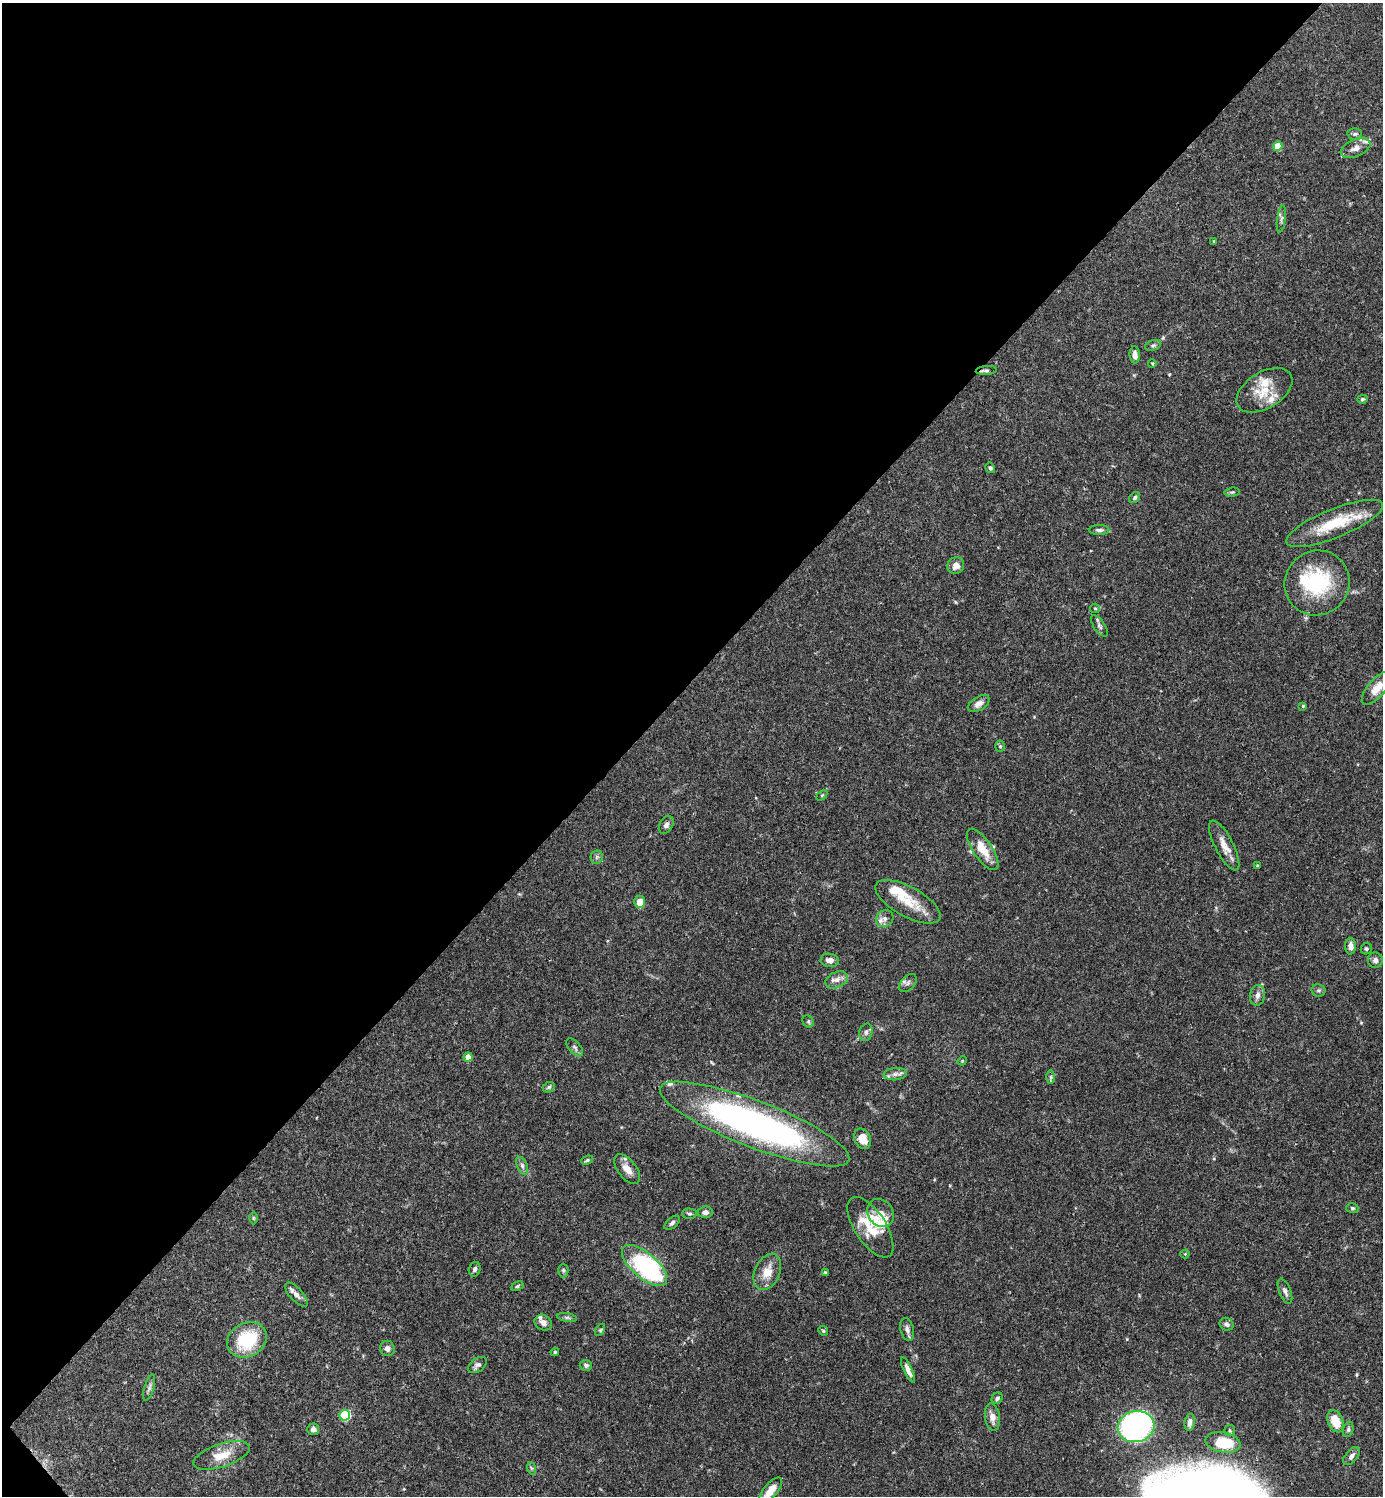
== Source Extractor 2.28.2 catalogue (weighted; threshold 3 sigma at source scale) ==
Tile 5 of 4 x 4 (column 1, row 2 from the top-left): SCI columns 300-1680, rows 2991-4484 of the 5982 x 5983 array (HDU 1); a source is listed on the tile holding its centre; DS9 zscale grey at full resolution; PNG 1385 x 1498 px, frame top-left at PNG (2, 3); each listed source drawn as its Kron ellipse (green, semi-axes under 4 px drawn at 4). Shown black and unused: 46% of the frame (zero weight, under 3 of 4 exposures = <1% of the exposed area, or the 3 px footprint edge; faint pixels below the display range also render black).
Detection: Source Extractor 2.28.2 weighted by HDU 2 'WHT'; one run over the whole footprint, this tile lists its part. Background 0.0643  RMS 0.0032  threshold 0.0143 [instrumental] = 3 sigma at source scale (4.5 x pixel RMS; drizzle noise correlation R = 1.50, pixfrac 1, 0.05/0.05 arcsec/px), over >= 5 px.
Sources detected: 109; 1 inside a brighter object's white glare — neither listed nor drawn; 11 inside a brighter listed object's ellipse — not listed separately; the other 97 listed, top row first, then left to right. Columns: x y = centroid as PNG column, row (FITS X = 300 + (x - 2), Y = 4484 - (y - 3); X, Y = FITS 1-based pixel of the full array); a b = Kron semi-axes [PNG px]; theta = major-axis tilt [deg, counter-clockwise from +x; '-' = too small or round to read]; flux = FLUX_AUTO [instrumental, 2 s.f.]
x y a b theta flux
1355 134 7 6 - 0.66
1278 146 5 4 - 9.2
1356 148 15 8 22 2.3
1281 219 14 4 82 0.92
1214 241 4 3 - 0.27
1153 345 8 5 20 0.65
1135 355 8 5 -87 1.6
1152 363 4 3 - 0.3
986 370 10 4 5 0.7
1264 390 31 18 32 8.4
1362 399 5 4 - 0.52
990 468 5 4 - 0.65
1232 492 7 4 7 0.53
1135 498 6 4 46 0.57
1334 523 52 14 22 14
1099 530 10 5 0 0.89
956 566 9 8 - 2.2
1317 583 33 32 - 23
1095 608 5 4 - 0.36
1099 626 12 5 -56 0.99
1377 688 21 8 49 3.7
979 704 12 7 31 1.7
1303 706 4 4 - 0.37
1000 746 5 5 - 0.51
822 795 6 4 45 0.38
666 825 10 6 61 1.2
1224 846 27 9 -63 3.7
983 849 24 9 -56 6.3
597 857 6 6 - 0.75
1257 866 3 3 - 0.5
640 902 6 5 - 3.2
908 902 36 15 -29 8.1
885 918 9 8 - 1.5
1351 946 8 5 -89 2
1366 949 6 5 - 0.66
830 960 9 6 -8 1.8
1375 960 7 7 - 1.1
837 980 12 7 24 1.9
908 983 10 7 46 1.1
1319 990 7 6 - 0.69
1257 995 10 7 81 1.6
808 1021 7 5 -56 0.47
866 1032 9 6 75 0.97
575 1047 11 5 -49 0.9
468 1057 4 4 - 3.6
962 1061 5 4 - 0.29
895 1074 11 6 6 1.3
1051 1077 7 4 90 0.54
549 1087 6 5 - 0.55
754 1124 101 23 -21 120
862 1139 10 8 -64 4.5
587 1160 6 4 22 0.47
522 1166 9 5 -65 0.95
627 1169 17 9 -51 3
1352 1208 6 5 - 0.52
705 1212 7 5 4 1.2
881 1213 15 12 -55 2.5
689 1214 7 5 -1 0.66
253 1218 6 4 -90 0.38
672 1223 9 5 42 0.93
870 1227 35 15 -57 10
1185 1254 4 4 - 0.32
644 1265 28 12 -41 47
475 1269 7 6 - 0.87
563 1270 7 5 -89 0.52
767 1272 19 12 65 4.6
825 1272 3 3 - 0.34
517 1286 6 4 28 0.5
1285 1291 13 6 -68 1.3
296 1295 15 6 -47 1.5
567 1318 10 4 -11 0.67
543 1323 9 7 -31 1.6
1227 1324 7 6 - 1.1
907 1329 12 6 -75 1.3
600 1330 7 4 57 0.46
823 1331 5 4 - 0.4
247 1340 21 17 29 17
387 1348 8 7 - 1.3
555 1352 4 4 - 0.37
477 1365 10 6 36 1.1
586 1365 6 5 - 0.74
908 1370 14 4 -65 1.7
149 1388 14 5 74 0.94
997 1398 6 5 - 0.73
345 1415 5 5 - 23
992 1417 14 7 -82 2.3
1335 1421 11 7 -68 5.4
1190 1422 8 5 82 1.4
1136 1427 18 15 14 88
313 1429 6 5 - 1.1
1348 1429 7 5 74 0.7
1230 1431 5 5 - 0.48
1223 1442 18 10 -11 10
222 1455 29 11 18 5.9
1351 1456 10 6 51 1.2
531 1468 6 4 -71 0.5
770 1491 16 7 50 4.1
Overlapping masked pixels (flux is a lower limit): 1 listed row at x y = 754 1124
Isophote crosses this tile's border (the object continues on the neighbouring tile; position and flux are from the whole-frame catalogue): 1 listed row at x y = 770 1491